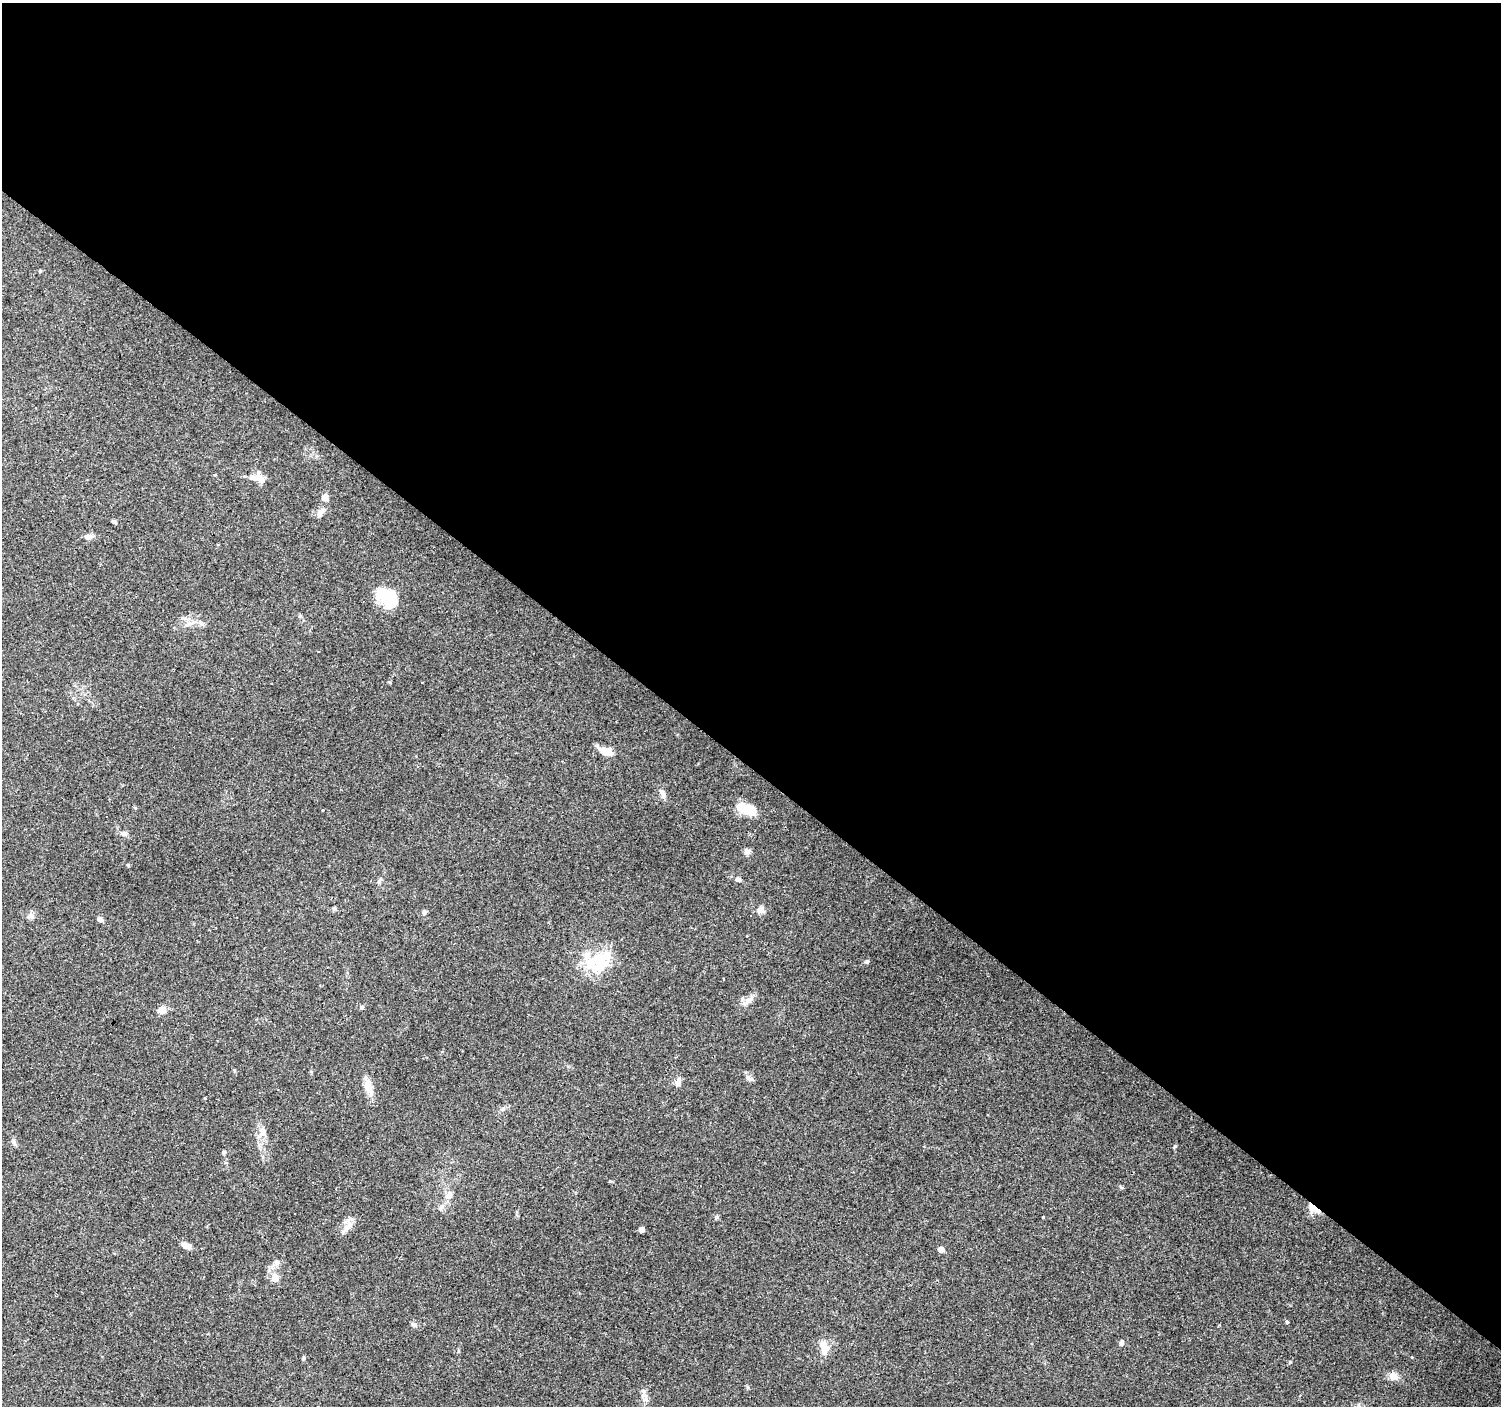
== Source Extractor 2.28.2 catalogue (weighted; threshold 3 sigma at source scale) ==
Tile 3 of 4 x 4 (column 3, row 1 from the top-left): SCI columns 2999-4497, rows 4382-5785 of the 6000 x 6021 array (HDU 1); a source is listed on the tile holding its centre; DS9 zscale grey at full resolution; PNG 1503 x 1408 px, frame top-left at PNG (2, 3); no overlay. Shown black and unused: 55% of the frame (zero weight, under 3 of 4 exposures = <1% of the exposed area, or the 3 px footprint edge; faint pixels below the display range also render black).
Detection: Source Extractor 2.28.2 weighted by HDU 2 'WHT'; one run over the whole footprint, this tile lists its part. Background 0.0746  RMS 0.0054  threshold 0.0242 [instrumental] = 3 sigma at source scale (4.5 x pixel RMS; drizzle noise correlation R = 1.50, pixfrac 1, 0.0396/0.0396 arcsec/px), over >= 5 px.
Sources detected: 70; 1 inside a brighter object's white glare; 11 cosmic-ray / hot-pixel residue — not listed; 5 inside a brighter listed object's ellipse — not listed separately; the other 53 listed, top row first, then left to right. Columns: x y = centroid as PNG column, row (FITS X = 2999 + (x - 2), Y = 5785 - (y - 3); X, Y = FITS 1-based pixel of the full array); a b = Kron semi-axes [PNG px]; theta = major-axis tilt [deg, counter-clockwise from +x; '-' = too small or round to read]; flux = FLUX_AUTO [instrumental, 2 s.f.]
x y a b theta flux
40 271 6 4 0 0.58
253 478 19 9 25 4.4
325 498 8 7 - 3.2
321 512 15 8 49 3.7
115 522 7 4 -71 0.78
88 537 11 6 3 2.6
388 597 28 15 -20 18
184 618 9 3 -5 1.3
606 752 18 10 -20 5.9
662 793 13 7 -63 2.7
323 810 3 3 - 0.64
750 810 14 10 -28 11
124 834 9 7 -12 1.8
747 852 9 8 - 1.9
128 865 5 4 - 0.52
738 879 8 6 -43 1.4
334 908 6 5 - 0.8
760 910 10 8 26 2.9
424 912 7 5 78 1.2
31 916 11 9 12 2.3
99 919 7 5 -25 1.8
747 936 3 3 - 0.4
600 961 30 21 -84 24
867 962 5 5 - 0.94
748 1000 20 7 41 4.1
362 1007 5 5 - 0.76
162 1010 9 7 20 4.8
750 1078 12 5 -16 1.6
678 1082 12 7 78 3.1
368 1086 26 9 -74 6.6
503 1109 7 6 - 1.3
263 1132 12 9 -85 4.3
13 1141 8 5 -72 1.5
1175 1146 5 4 - 0.69
224 1152 5 4 - 0.91
449 1195 10 8 51 3.5
441 1207 11 6 62 2.1
1312 1207 14 9 -74 4.8
1043 1217 3 2 - 0.44
716 1218 7 5 50 0.94
349 1224 13 9 70 4.1
642 1229 5 5 - 1.8
186 1246 11 7 -30 3.6
941 1249 5 5 - 3.6
277 1262 8 7 - 1.8
275 1278 8 7 - 5.5
1287 1322 4 3 - 1
414 1324 9 5 -32 1.4
1122 1343 7 5 72 1.4
824 1347 20 10 -78 6.7
303 1357 7 3 90 0.73
1393 1376 12 9 -28 4.6
644 1394 14 8 -84 3.3
Overlapping masked pixels (flux is a lower limit): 1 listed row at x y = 1312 1207
Unlisted compact peaks at least as high as the median listed source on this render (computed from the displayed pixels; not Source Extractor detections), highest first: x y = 1290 1362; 1121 1187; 610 1181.